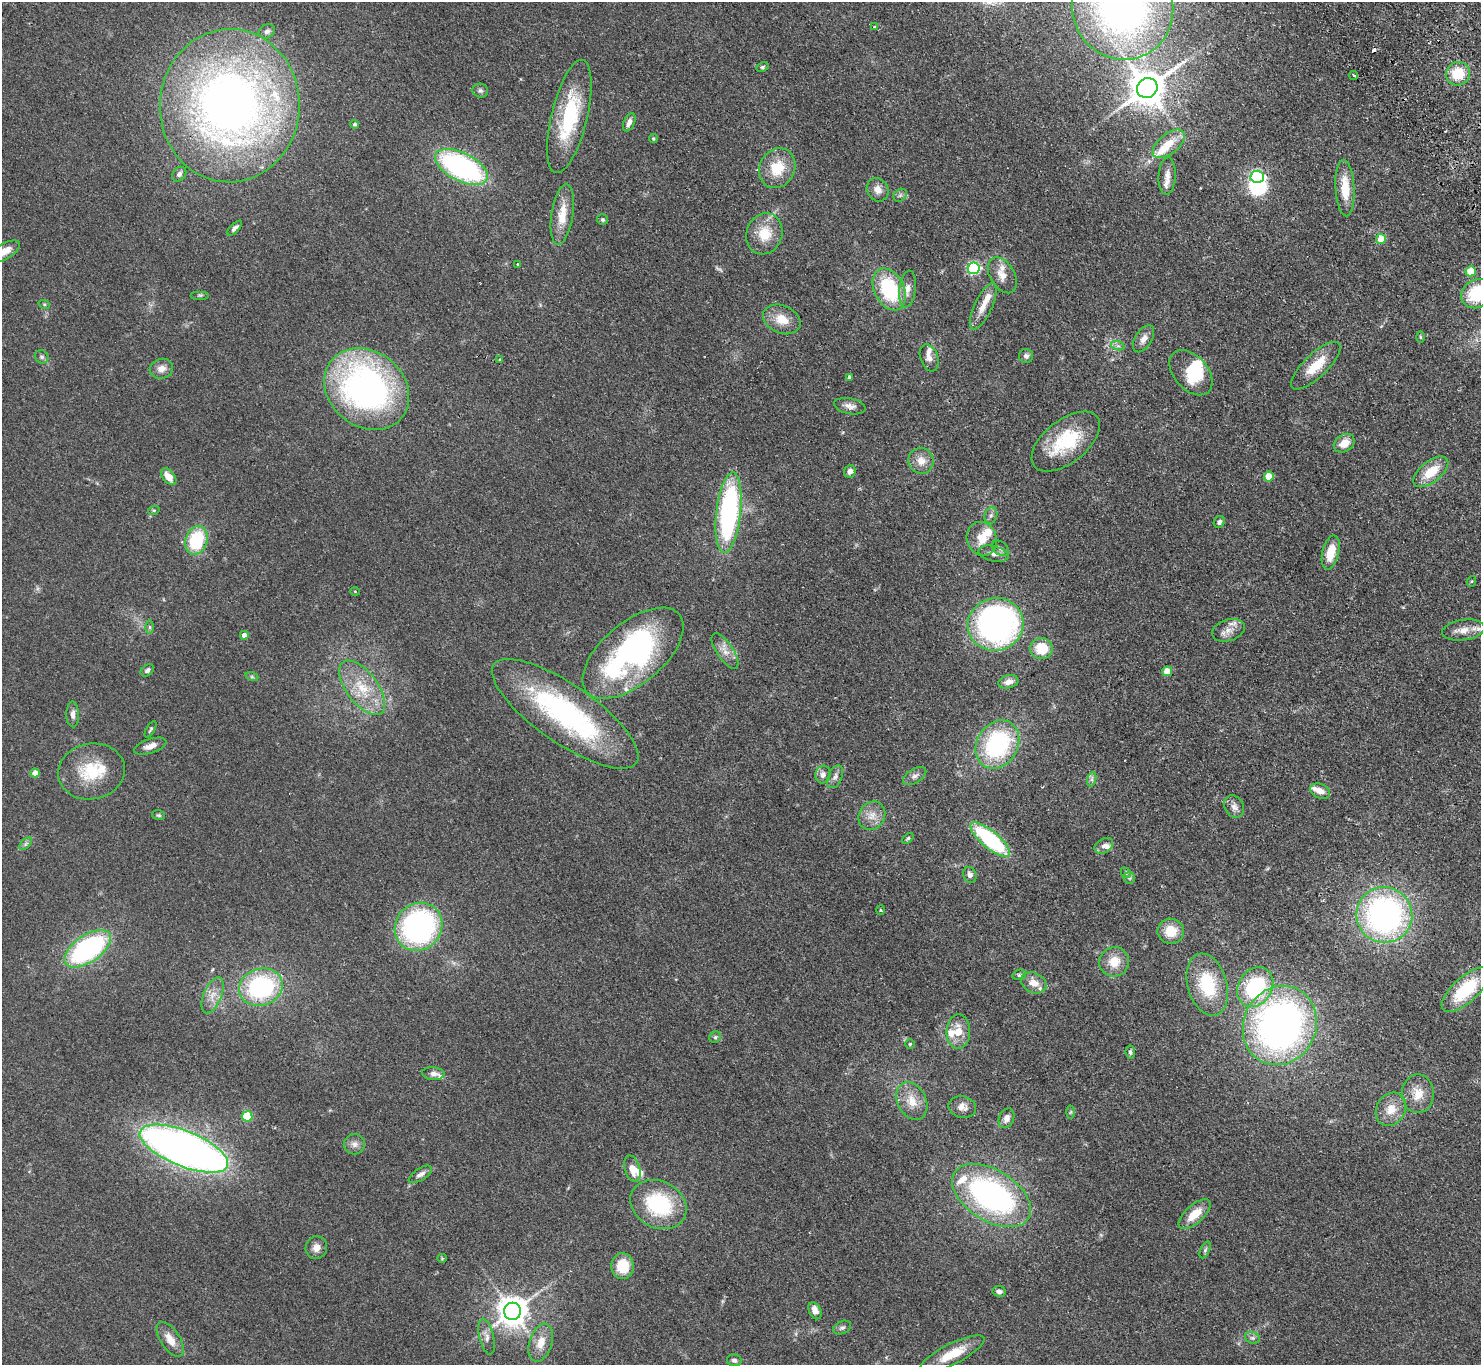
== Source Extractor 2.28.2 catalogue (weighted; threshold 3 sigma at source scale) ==
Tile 10 of 4 x 4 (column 2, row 3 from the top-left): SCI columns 1528-3006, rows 1699-3061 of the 6014 x 5985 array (HDU 1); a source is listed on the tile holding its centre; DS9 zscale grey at full resolution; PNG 1483 x 1367 px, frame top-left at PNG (2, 2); each listed source drawn as its Kron ellipse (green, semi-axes under 4 px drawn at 4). Shown black and unused: <1% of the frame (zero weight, under 2 of 3 exposures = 3% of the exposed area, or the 3 px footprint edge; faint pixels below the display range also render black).
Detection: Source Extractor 2.28.2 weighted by HDU 2 'WHT'; one run over the whole footprint, this tile lists its part. Background 0.0514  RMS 0.0075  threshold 0.0337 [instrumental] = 3 sigma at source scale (4.5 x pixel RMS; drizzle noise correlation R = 1.50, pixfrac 1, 0.05/0.05 arcsec/px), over >= 5 px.
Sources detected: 174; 1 too faint to see at this stretch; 3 inside a brighter object's white glare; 2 cosmic-ray / hot-pixel residue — neither listed nor drawn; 16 inside a brighter listed object's ellipse — not listed separately; the other 152 listed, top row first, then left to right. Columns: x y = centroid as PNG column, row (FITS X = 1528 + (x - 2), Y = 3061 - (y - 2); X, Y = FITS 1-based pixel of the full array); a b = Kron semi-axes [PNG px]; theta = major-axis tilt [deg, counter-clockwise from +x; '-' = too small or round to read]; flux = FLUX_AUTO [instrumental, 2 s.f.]
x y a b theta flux
1122 7 53 50 -68 330
875 26 3 3 - 2.3
267 31 8 6 30 2.8
762 67 6 4 27 1.1
1458 74 12 11 - 20
1354 75 4 3 - 1.7
1147 88 11 9 35 1700
480 91 8 7 - 1.9
230 106 76 70 87 500
569 117 58 18 76 54
629 122 9 5 66 3.6
355 124 4 4 - 1.4
653 139 4 4 - 1
1169 144 19 10 39 12
461 167 29 14 -27 150
777 168 20 17 63 20
179 174 8 6 50 2.3
1167 176 18 8 87 5.6
1257 177 6 6 - 110
1345 188 28 9 -87 18
878 190 12 10 -58 5.3
900 195 7 5 45 1.6
562 215 30 11 81 15
602 219 5 5 - 1.2
235 228 9 4 45 2.2
764 234 21 18 70 18
1381 239 5 5 - 12
4 252 17 7 31 8.2
518 264 3 3 - 1.2
974 268 6 6 - 110
1471 271 5 5 - 22
1002 275 19 12 -59 8.5
889 289 22 15 -64 51
907 289 18 8 83 5.7
1477 294 16 14 34 37
200 295 9 4 0 1.1
44 304 6 3 -18 0.77
983 306 25 9 65 9.5
782 319 19 13 -23 13
1420 337 6 4 -89 0.82
1144 339 15 8 59 5.1
1118 346 7 4 -18 1.7
1026 356 7 7 - 2.5
42 357 7 6 - 1.8
929 358 14 8 -70 4.7
500 360 3 3 - 2.9
1316 366 32 11 44 19
161 369 12 10 17 5.3
1191 373 26 17 -48 25
850 377 4 4 - 2.3
367 389 45 37 -39 240
850 406 16 8 -11 4.3
1066 442 40 21 38 44
1344 443 11 8 34 9.1
921 461 13 12 - 7.7
850 471 6 5 - 3.7
1431 472 20 10 39 17
169 477 10 6 -49 7.9
1269 477 5 5 - 16
154 510 6 3 18 0.81
728 513 40 12 83 140
991 515 8 6 73 2.3
1219 522 6 5 - 2.3
982 539 17 14 -69 12
196 540 14 11 73 40
1001 548 9 6 -38 2.4
1331 552 17 8 76 15
993 554 15 7 -13 4.2
1472 581 5 3 - 0.69
355 591 5 3 - 0.56
996 624 28 26 15 250
150 627 6 4 -89 1.2
1228 630 17 10 18 6.6
1463 630 21 10 8 8.3
244 635 4 4 - 4
1041 649 11 10 - 18
725 651 20 8 -56 6.8
633 653 60 31 40 180
147 670 7 5 39 1.9
1167 671 5 5 - 12
252 677 7 4 -19 1.1
1008 682 10 6 15 4.7
362 688 32 15 -53 25
73 714 13 6 -88 3.6
565 714 87 29 -35 140
151 729 9 4 61 1.2
997 744 25 20 59 90
150 746 17 7 18 5.2
91 771 33 28 12 32
35 773 4 4 - 9.2
823 774 9 7 73 3.3
915 776 13 7 32 3
835 777 12 6 68 3.2
1092 779 7 4 72 1.8
1320 791 10 7 -23 5.7
1234 807 12 9 -61 4.3
159 815 6 5 - 1.1
872 816 15 12 57 8.1
908 838 6 4 40 1.1
990 840 24 8 -40 76
26 844 8 4 46 1.5
1104 846 10 7 33 3
1126 873 6 4 -47 1
970 875 8 6 -68 3
1129 878 6 6 - 1.4
881 910 5 3 - 0.64
1384 915 28 27 - 220
418 927 25 23 48 150
1171 931 13 12 - 14
88 949 26 13 35 120
1114 962 15 14 - 12
1019 975 7 5 13 1.2
1034 983 13 10 -26 8.3
1207 985 32 19 -74 37
261 987 22 18 17 88
1255 987 21 17 58 61
1466 990 30 12 42 37
213 995 19 9 67 7.4
1280 1025 40 36 63 330
958 1032 17 11 89 12
715 1037 6 5 - 1.2
910 1044 5 5 - 0.92
1130 1052 6 4 -82 1.5
433 1074 11 6 -4 3.1
1418 1094 19 16 -90 12
912 1101 20 14 -63 12
962 1107 14 11 -12 5
1391 1109 17 14 60 11
1070 1112 6 4 87 1
247 1116 5 5 - 36
1007 1118 10 7 66 4.1
354 1144 10 10 - 3.9
184 1149 47 17 -22 520
632 1168 13 7 -73 8.7
420 1174 13 6 32 3.4
992 1196 43 25 -32 170
658 1205 29 23 -28 56
1195 1214 20 9 42 14
316 1248 11 10 - 5.3
1205 1250 9 4 65 1.5
442 1258 5 4 - 0.77
623 1266 13 11 89 21
999 1291 6 5 - 2.7
513 1311 8 8 - 1100
815 1311 9 6 -65 4.9
842 1328 9 6 24 2
487 1337 18 7 -76 4.8
1252 1338 7 5 -19 1.8
170 1339 20 9 -57 8.1
541 1343 19 11 72 9.9
952 1354 36 10 27 19
734 1360 7 6 - 1.8
Isophote crosses this tile's border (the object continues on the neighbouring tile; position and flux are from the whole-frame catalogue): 3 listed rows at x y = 1122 7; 4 252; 1477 294